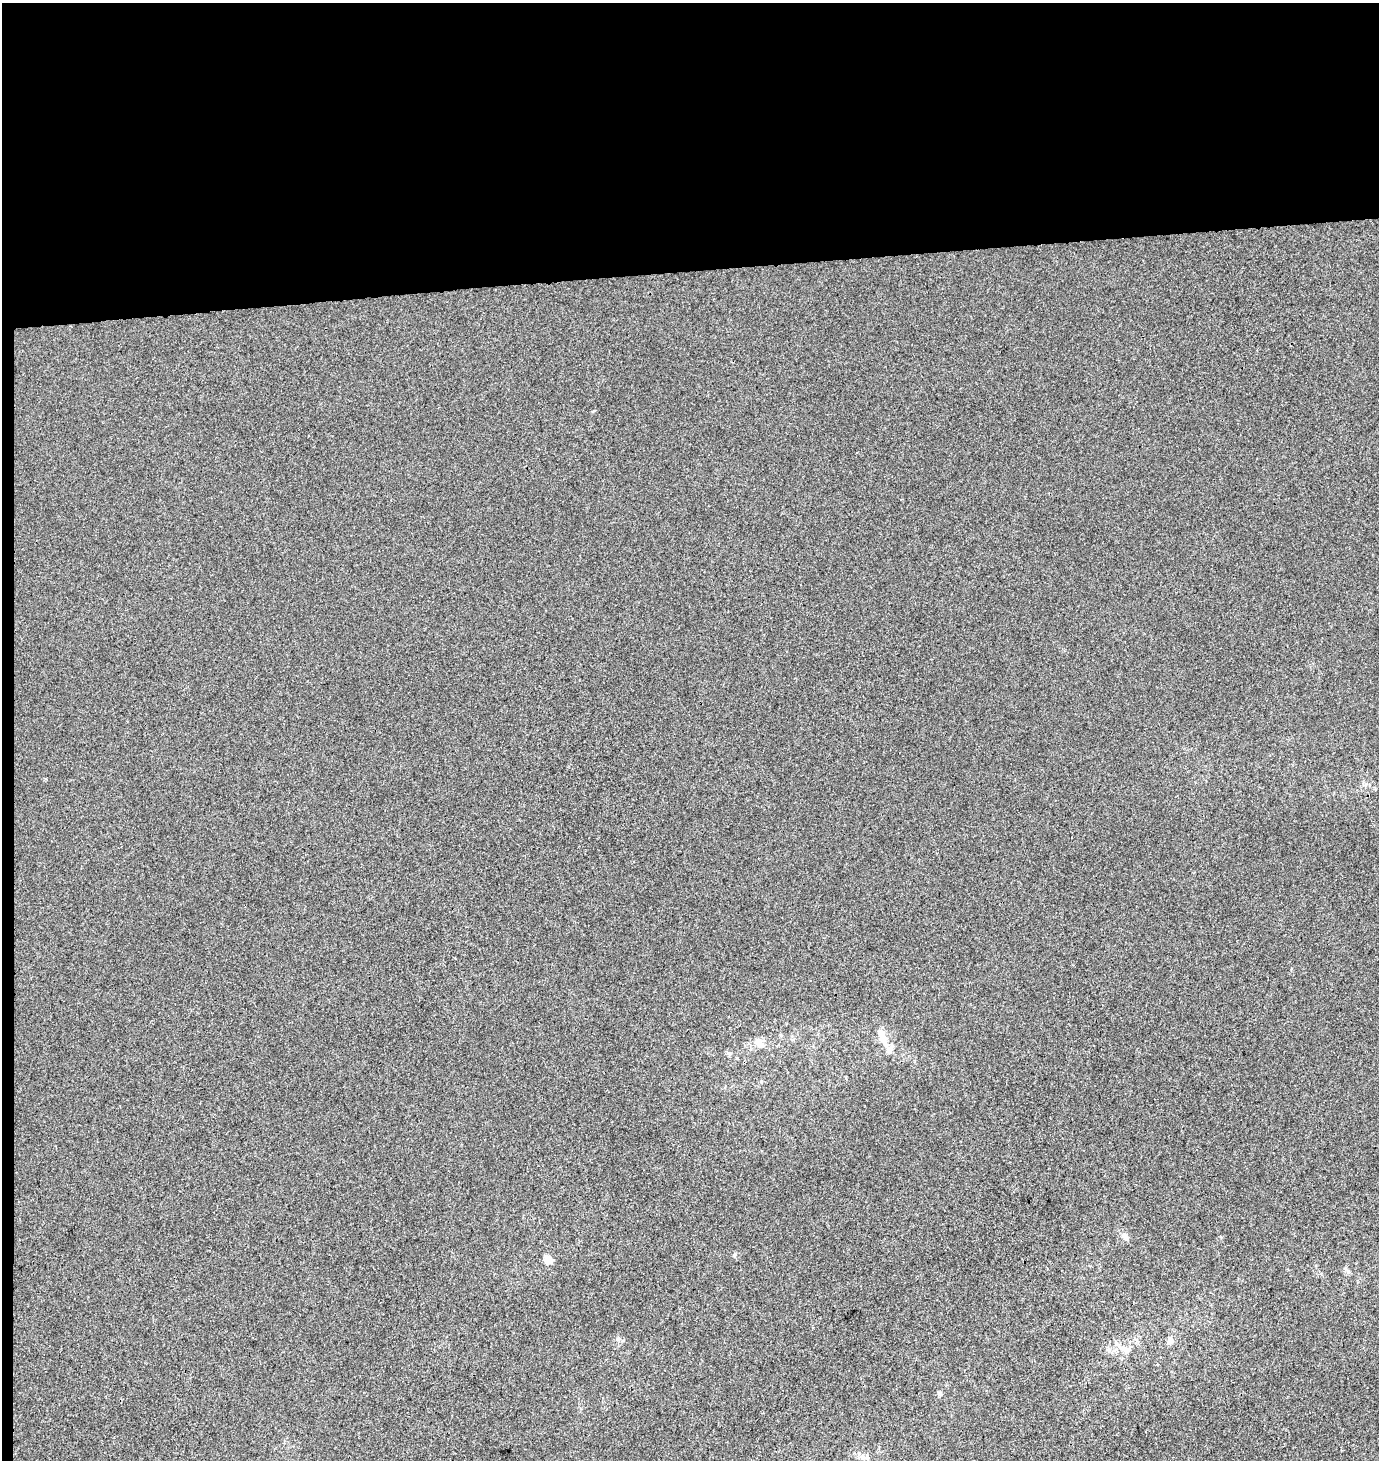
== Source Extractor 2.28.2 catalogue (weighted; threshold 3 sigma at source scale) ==
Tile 1 of 3 x 3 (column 1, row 1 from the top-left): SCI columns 38-1414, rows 2972-4429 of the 4171 x 4484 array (HDU 1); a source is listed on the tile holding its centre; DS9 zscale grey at full resolution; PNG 1381 x 1462 px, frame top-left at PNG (2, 3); no overlay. Shown black and unused: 19% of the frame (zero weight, under 3 of 4 exposures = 5% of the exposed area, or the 3 px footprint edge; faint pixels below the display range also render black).
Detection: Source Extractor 2.28.2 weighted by HDU 2 'WHT'; one run over the whole footprint, this tile lists its part. Background -5.85e-04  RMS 0.0047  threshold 0.0212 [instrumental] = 3 sigma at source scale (4.5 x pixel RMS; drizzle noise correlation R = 1.50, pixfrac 1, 0.0396/0.0396 arcsec/px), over >= 5 px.
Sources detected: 13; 3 inside a brighter listed object's ellipse — not listed separately; the other 10 listed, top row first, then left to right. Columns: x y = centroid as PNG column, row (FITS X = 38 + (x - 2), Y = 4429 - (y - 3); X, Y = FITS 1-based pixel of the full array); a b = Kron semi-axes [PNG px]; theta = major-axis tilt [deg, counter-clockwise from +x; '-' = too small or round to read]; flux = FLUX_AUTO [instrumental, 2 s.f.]
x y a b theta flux
883 1038 18 10 -74 5.1
760 1041 16 8 8 3.4
1125 1237 13 6 -55 1.9
735 1255 7 4 90 0.7
548 1260 5 5 - 14
1348 1271 6 6 - 1
1170 1341 9 8 - 2
1126 1350 10 8 -44 3
940 1393 6 6 - 1
867 1458 7 5 -69 1.2
Unlisted compact peaks at least as high as the median listed source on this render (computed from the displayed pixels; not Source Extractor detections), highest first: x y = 1221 1237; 593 411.